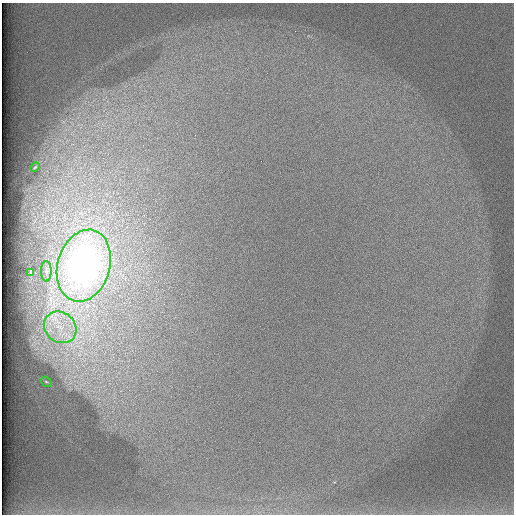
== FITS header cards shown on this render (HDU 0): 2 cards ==
NAXIS1  =                  512 /
NAXIS2  =                  512 /

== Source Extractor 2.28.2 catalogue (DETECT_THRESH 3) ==
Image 512 x 512 px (HDU 0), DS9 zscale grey, 1 PNG px = 1 image px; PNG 516 x 516 px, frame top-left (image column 1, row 512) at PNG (2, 3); each listed source drawn as its Kron ellipse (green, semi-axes under 4 px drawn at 4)
Background 98.3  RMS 2.9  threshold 8.77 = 3 sigma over >= 5 px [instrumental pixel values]
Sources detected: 6; all 6 listed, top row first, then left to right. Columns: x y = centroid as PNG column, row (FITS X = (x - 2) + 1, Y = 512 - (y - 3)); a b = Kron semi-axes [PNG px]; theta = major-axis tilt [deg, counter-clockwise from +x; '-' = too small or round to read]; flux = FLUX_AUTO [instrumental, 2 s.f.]
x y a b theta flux
35 167 5 3 - 160
84 266 37 26 74 130000
46 271 10 5 90 710
31 272 4 2 - 320
60 327 17 15 -40 5300
46 382 6 4 -40 290